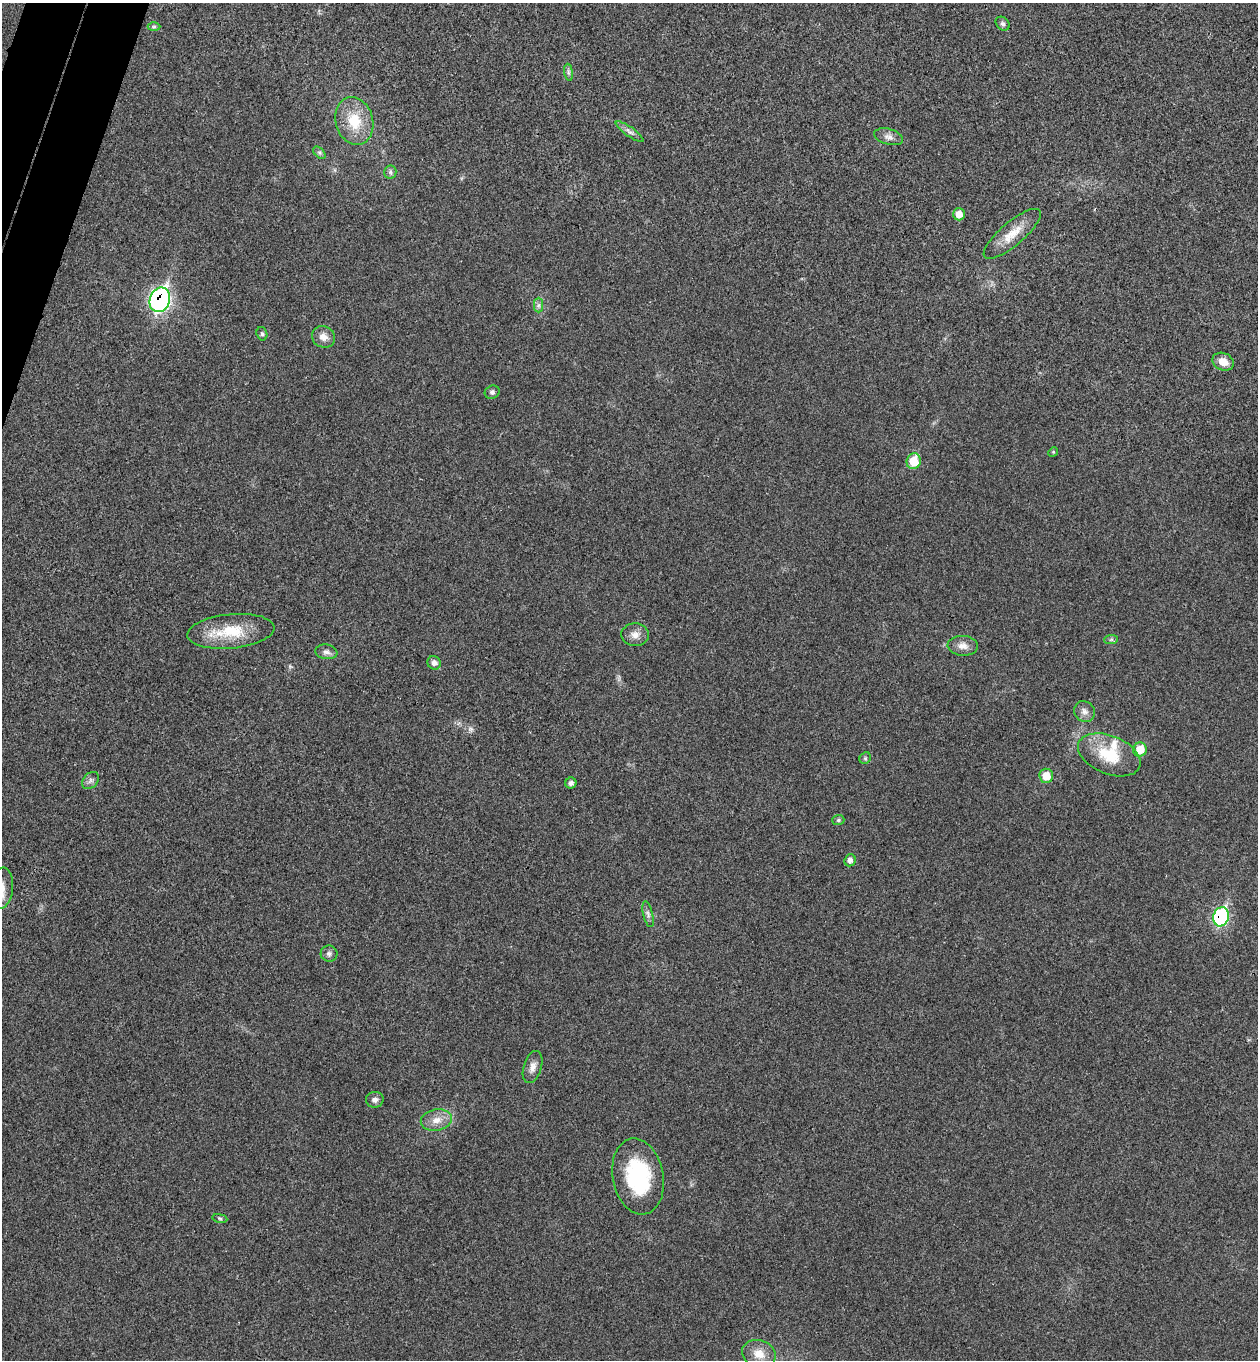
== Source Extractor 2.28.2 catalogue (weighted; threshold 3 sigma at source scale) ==
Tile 11 of 4 x 4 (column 3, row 3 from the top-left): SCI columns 2703-3958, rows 1387-2744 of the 5534 x 5489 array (HDU 1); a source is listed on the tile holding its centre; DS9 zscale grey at full resolution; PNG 1260 x 1362 px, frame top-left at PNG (2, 3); each listed source drawn as its Kron ellipse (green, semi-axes under 4 px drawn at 4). Shown black and unused: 2% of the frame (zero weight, under 3 of 4 exposures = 6% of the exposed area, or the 3 px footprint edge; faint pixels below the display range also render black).
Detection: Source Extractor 2.28.2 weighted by HDU 2 'WHT'; one run over the whole footprint, this tile lists its part. Background 0.0414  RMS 0.0068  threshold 0.0308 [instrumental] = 3 sigma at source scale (4.5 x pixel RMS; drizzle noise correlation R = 1.50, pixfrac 1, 0.05/0.05 arcsec/px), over >= 5 px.
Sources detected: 44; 1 inside a brighter listed object's ellipse — not listed separately; the other 43 listed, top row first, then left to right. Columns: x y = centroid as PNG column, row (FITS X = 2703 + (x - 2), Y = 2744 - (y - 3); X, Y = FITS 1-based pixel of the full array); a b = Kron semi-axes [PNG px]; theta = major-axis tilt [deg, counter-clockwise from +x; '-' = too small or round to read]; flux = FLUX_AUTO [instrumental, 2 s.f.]
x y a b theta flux
1003 24 8 6 -43 1.9
154 27 6 4 0 1.1
569 72 8 4 -82 1.5
354 121 24 18 -74 22
630 132 17 4 -35 2.9
888 137 15 8 -15 3.9
319 153 7 4 -45 1.4
390 172 6 6 - 1.7
959 214 6 6 - 7.6
1012 234 36 11 40 14
160 300 12 10 70 170
538 305 7 4 89 1.8
262 334 7 5 -74 1.4
323 337 12 10 -23 5.5
1223 362 11 8 -25 7.9
492 392 7 6 - 1.9
1053 452 5 4 - 0.73
914 461 8 7 - 19
231 631 44 17 5 27
635 635 14 11 2 5.3
1111 639 7 4 1 1.2
963 646 15 10 -4 5.3
326 652 11 7 -9 2.9
434 663 7 6 - 2.6
1084 711 11 9 -47 4
1140 750 7 6 - 13
1109 755 33 19 -22 27
865 758 6 5 - 1
1046 776 7 7 - 9.9
90 781 10 7 46 2.4
571 783 5 5 - 2.1
838 820 6 5 - 1.2
850 860 6 5 - 2.7
2 888 20 11 84 8.8
648 914 13 5 -77 2.3
1221 917 10 7 73 88
329 954 8 8 - 2.2
533 1067 16 9 73 5
375 1100 9 8 - 2.6
436 1120 16 10 10 7.2
638 1176 38 25 -79 57
220 1218 7 4 -9 1
759 1354 17 13 -21 10
Overlapping masked pixels (flux is a lower limit): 2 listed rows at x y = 160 300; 1221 917
Isophote crosses this tile's border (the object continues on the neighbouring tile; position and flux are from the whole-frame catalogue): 1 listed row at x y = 2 888